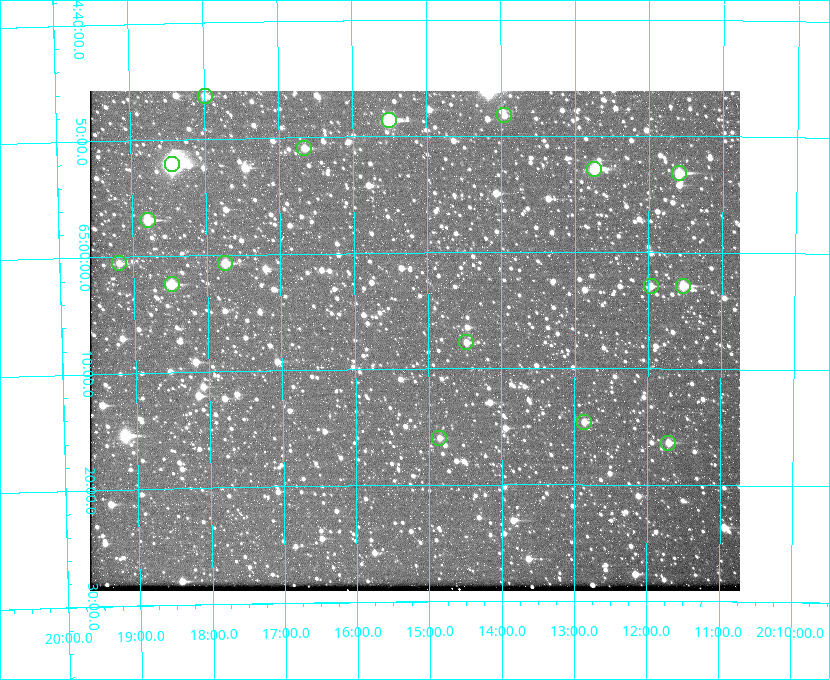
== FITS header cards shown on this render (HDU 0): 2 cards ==
NAXIS1  =                  650 / Width of table row in bytes
NAXIS2  =                  500 / Number of rows in table

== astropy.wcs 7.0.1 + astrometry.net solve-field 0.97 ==
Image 650 x 500 px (HDU 0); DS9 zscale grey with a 90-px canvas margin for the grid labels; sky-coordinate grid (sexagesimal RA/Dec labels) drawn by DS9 from the SOLVED WCS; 17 Tycho-2 reference stars matched to detected sources circled (green)
Header WCS: none
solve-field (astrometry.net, Tycho-2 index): SOLVED blind (the file carries no WCS)
Solved WCS: RA---TAN-SIP/DEC--TAN-SIP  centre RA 20:15:11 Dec +65:08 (303.80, +65.13 deg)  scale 5.17 arcsec/px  FOV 56.0' x 43.0'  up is -180 deg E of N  parity flipped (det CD > 0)
(file carries no celestial WCS; the grid is the blind solution)
Tycho-2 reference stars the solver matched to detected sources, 17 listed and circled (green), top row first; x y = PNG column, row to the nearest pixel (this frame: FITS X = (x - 90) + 1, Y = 500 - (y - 91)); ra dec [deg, ICRS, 3 dp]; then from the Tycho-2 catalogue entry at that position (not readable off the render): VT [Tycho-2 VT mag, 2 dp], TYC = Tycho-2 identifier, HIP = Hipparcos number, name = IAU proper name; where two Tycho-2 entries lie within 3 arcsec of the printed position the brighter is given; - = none
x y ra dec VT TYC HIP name
205 96 304.497 +64.771 11.19 4241-1649-1 - -
504 115 303.488 +64.804 11.29 4240-68-1 - -
389 120 303.878 +64.810 8.93 4240-794-1 - -
304 148 304.164 +64.849 10.65 4240-315-1 - -
172 164 304.612 +64.868 7.89 4241-1703-1 100101 -
594 169 303.184 +64.880 9.02 4240-488-1 - -
679 173 302.897 +64.886 9.40 4240-717-1 - -
148 220 304.698 +64.948 10.27 4241-1684-1 - -
119 263 304.798 +65.009 11.15 4241-1628-1 - -
225 263 304.437 +65.012 10.41 4241-1775-1 - -
172 284 304.620 +65.041 10.25 4241-1573-1 - -
651 286 302.992 +65.048 11.44 4240-88-1 - -
683 286 302.882 +65.048 10.25 4240-98-1 - -
466 342 303.620 +65.129 11.18 4240-34-1 - -
584 422 303.217 +65.244 11.17 4240-236-1 - -
439 438 303.713 +65.266 11.45 4240-564-1 - -
668 443 302.928 +65.273 10.74 4240-760-1 - -